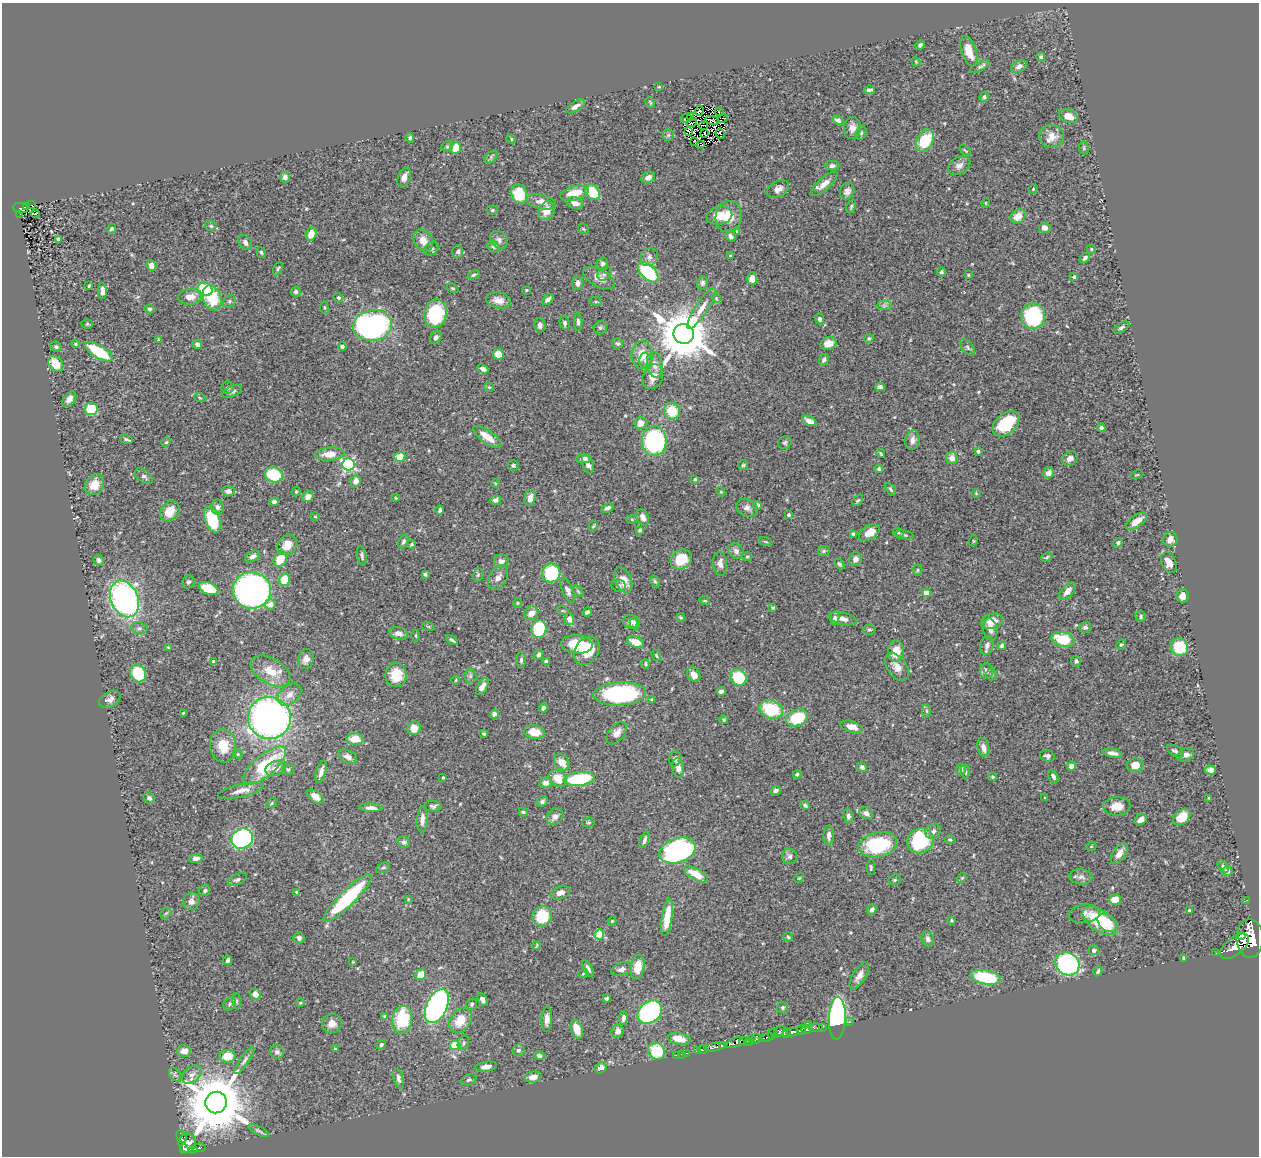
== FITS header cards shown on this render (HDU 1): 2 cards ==
NAXIS1  =                 1257
NAXIS2  =                 1154

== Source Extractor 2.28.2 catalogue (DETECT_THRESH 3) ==
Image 1257 x 1154 px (HDU 1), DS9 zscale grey, 1 PNG px = 1 image px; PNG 1261 x 1158 px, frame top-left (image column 1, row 1154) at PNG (2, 3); each listed source drawn as its Kron ellipse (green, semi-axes under 4 px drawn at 4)
Background 0.457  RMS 0.02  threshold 0.0609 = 3 sigma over >= 5 px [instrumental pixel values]
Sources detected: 518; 1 with non-positive FLUX_AUTO (blend fragments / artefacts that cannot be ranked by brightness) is neither listed nor drawn; of the other 517, the 500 brightest by FLUX_AUTO listed and drawn (17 fainter detections omitted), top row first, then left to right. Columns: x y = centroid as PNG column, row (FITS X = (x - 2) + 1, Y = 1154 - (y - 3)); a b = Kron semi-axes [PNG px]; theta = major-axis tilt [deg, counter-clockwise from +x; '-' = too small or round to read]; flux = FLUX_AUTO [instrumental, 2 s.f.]
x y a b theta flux
920 45 5 4 - 2.8
969 51 16 7 -72 19
1041 57 5 4 - 3.2
916 62 5 4 - 1.3
1019 66 8 5 30 6.4
980 67 11 4 27 2.9
659 87 4 3 - 1.3
869 90 6 4 7 4.6
984 97 5 4 - 2.8
650 102 6 3 -63 1.3
575 106 11 5 31 7
699 111 5 4 - 4.9
719 112 4 2 - 1.4
691 116 3 2 - 1.4
1068 116 10 6 -21 17
686 118 6 2 7 2
723 118 5 2 - 2
712 120 7 2 -12 3.2
838 120 6 4 -24 4.6
692 123 5 2 - 2
703 125 5 2 - 2.2
852 128 11 8 85 8.9
688 131 4 2 - 1.5
861 133 7 5 75 2.7
705 134 4 2 - 2.6
720 134 5 3 - 1.4
668 135 6 5 - 2.4
1052 136 12 11 - 16
410 138 5 4 - 2.3
511 139 5 4 - 1.9
694 141 2 2 - 1.5
925 141 12 8 61 57
701 145 3 2 - 2
447 146 6 5 - 2.2
456 148 6 5 - 22
1084 148 6 5 - 2
965 151 7 3 -40 1.6
491 157 8 5 46 2.6
959 165 12 8 32 7.9
832 166 7 5 2 4.8
285 177 5 5 - 7
404 177 10 6 68 7.8
648 177 7 5 30 7.2
824 184 17 6 41 10
778 189 12 7 28 8
1033 189 5 4 - 1.5
847 191 8 7 - 6.2
592 192 8 6 -52 38
574 193 14 7 14 30
519 194 10 8 -72 46
541 202 15 7 -12 12
575 203 9 5 -15 11
986 203 5 3 - 1.2
32 205 3 2 - 3.7
26 206 3 2 - 38
851 206 7 4 64 2.3
21 208 7 5 -7 60
492 210 5 4 - 2
546 211 10 7 66 16
20 214 2 2 - 6.7
35 214 4 3 - 2.5
719 216 13 9 11 23
1018 216 8 6 37 17
729 217 16 13 79 22
211 226 6 5 - 1.9
1045 228 6 5 - 7.7
112 229 5 4 - 2.9
583 229 6 4 -45 1.9
737 231 4 3 - 1.4
311 234 7 5 72 16
730 236 6 4 -56 4.2
59 239 4 3 - 6
499 240 10 7 -48 5.6
423 241 12 9 -60 15
245 242 8 6 -57 5
494 247 7 5 -36 2.9
432 248 7 6 - 3.4
1091 249 5 4 - 1.7
261 252 5 4 - 2.4
458 252 6 5 - 3.4
730 255 4 2 - 1.5
649 257 9 8 - 6.8
1085 258 6 4 43 3
603 264 6 5 - 4.3
151 266 5 4 - 8.7
278 269 7 4 64 2
648 272 12 7 -44 130
941 272 4 4 - 2.5
604 274 8 6 48 4
474 275 6 4 25 2.2
968 275 4 3 - 1.3
1074 277 4 3 - 3.1
599 278 17 8 -29 12
752 279 6 5 - 9.5
578 283 7 6 - 5.9
702 283 7 5 77 3.6
89 286 3 2 - 1.6
453 288 6 4 -26 1.8
205 290 7 6 - 80
527 290 3 2 - 1.2
102 291 8 4 -89 8.1
296 292 5 5 - 3.8
190 297 12 8 9 13
212 298 13 9 -69 59
338 298 5 4 - 2.7
716 298 5 4 - 1.8
548 299 7 4 43 5.5
498 300 12 8 -11 12
229 301 7 5 46 2.7
596 301 6 3 -8 1.6
884 306 7 4 0 2.8
324 308 6 3 -82 1.5
701 308 24 6 57 14
149 309 5 4 - 2.5
435 314 14 11 78 83
1033 316 13 12 - 120
819 319 5 4 - 3.8
578 322 9 4 -86 3.6
565 323 7 4 -76 3
87 324 5 4 - 2
373 325 19 15 9 370
540 325 7 5 -82 5
600 328 7 6 - 2.8
1121 328 9 4 31 3.3
684 334 10 9 - 7700
436 337 7 5 64 4.1
869 338 4 4 - 2
158 340 3 2 - 1.2
618 343 5 5 - 2.6
75 344 4 3 - 1.8
197 344 5 4 - 5.1
828 344 8 6 18 13
56 347 6 5 - 2.9
342 347 4 4 - 3.5
968 347 10 5 -50 3.4
99 352 15 6 -31 72
498 354 5 5 - 17
642 355 14 10 87 21
645 360 7 6 - 4.9
824 360 6 4 56 3.2
56 364 9 6 -50 23
655 365 13 8 -79 11
483 369 5 4 - 4.6
653 377 13 9 64 14
489 387 5 4 - 1.7
880 387 5 4 - 5.2
228 388 6 6 - 2.9
232 391 10 5 24 4.5
200 398 5 3 - 1.3
69 399 9 5 50 8.2
91 409 6 6 - 42
672 411 8 8 - 34
809 421 8 4 -26 8.3
641 423 6 6 - 14
1006 424 15 10 41 59
1101 428 4 4 - 3.5
487 437 16 6 -36 22
126 439 7 3 -18 2.9
912 440 10 7 79 7.9
654 441 15 12 -86 200
166 442 5 4 - 1.9
785 443 7 6 - 2.8
978 451 4 3 - 2.4
881 453 5 3 - 1.8
330 454 15 6 5 17
400 457 6 5 - 18
584 458 7 5 2 4.8
952 458 6 6 - 11
1070 459 8 6 33 7.3
349 464 6 6 - 230
588 464 9 5 -70 6.1
513 465 5 5 - 2.6
743 465 5 5 - 1.9
879 469 4 4 - 3.6
1048 473 6 5 - 10
274 475 9 7 -21 79
1137 475 7 3 12 1.3
144 476 10 6 -37 4.1
695 479 3 3 - 2
356 481 6 5 - 9.6
495 483 4 3 - 1.3
94 485 11 9 55 20
890 489 7 3 -55 2.2
228 491 6 5 - 7.4
296 492 5 3 - 1.9
721 492 4 3 - 1.3
976 493 4 3 - 1.2
308 497 6 5 - 10
396 498 4 3 - 1.1
530 498 8 5 79 9.7
495 500 6 4 17 3.9
858 501 6 4 47 2
274 502 4 4 - 5.2
757 505 4 4 - 9
217 507 7 6 - 4.1
607 508 6 4 25 4.6
747 508 11 8 -23 6.7
440 510 4 3 - 2.7
170 511 11 8 50 22
789 515 4 3 - 2.7
315 517 4 3 - 1.3
643 517 8 6 -62 8.6
212 519 13 7 -70 64
632 519 5 4 - 1.7
1137 521 12 6 35 15
593 526 5 3 - 1.4
640 530 4 4 - 2.4
869 533 11 7 32 18
898 533 5 4 - 2
853 534 4 4 - 3
905 535 9 4 -11 2.5
1170 539 7 7 - 8.6
403 541 7 4 71 3.9
973 541 5 3 - 1.1
766 542 7 3 -19 1.6
1118 543 5 4 - 3.3
411 544 4 4 - 1.8
287 545 11 9 52 14
736 551 8 7 - 6.1
824 551 6 5 - 2.1
253 556 8 5 28 5.1
362 556 10 4 -78 3.7
747 556 5 3 - 1.5
1047 557 6 4 22 1.8
280 559 8 6 58 28
855 559 7 6 - 5.4
99 560 6 5 - 3.7
681 560 11 9 33 34
501 561 7 6 - 6
1169 563 11 7 -66 12
720 564 12 7 -85 8.9
839 564 6 3 -46 2.3
918 570 5 4 - 1.9
551 573 9 9 - 76
425 574 4 3 - 2.2
478 575 7 5 69 2.6
498 577 13 8 59 8.5
284 580 6 5 - 30
623 580 13 8 -65 15
655 581 6 4 -62 2.3
188 582 7 6 - 3.3
619 586 7 5 -5 3
209 589 10 6 -20 41
252 590 19 18 - 480
568 591 13 5 -65 7.2
578 591 6 4 -46 1.7
1067 591 11 5 47 10
926 593 4 4 - 22
1182 596 6 6 - 8.9
124 599 19 13 -67 350
705 601 5 3 - 1.4
518 603 5 3 - 1.2
270 604 5 5 - 11
772 608 4 4 - 1.9
563 611 6 3 -18 1.4
587 612 5 3 - 4.1
531 613 8 6 36 12
1141 616 5 5 - 2.4
681 618 4 2 - 1.7
835 618 6 5 - 4.1
842 618 14 6 -14 8.3
569 619 6 5 - 7.9
992 621 11 7 14 16
630 622 7 6 - 7.1
635 623 6 5 - 4.1
428 626 6 4 -18 1.5
1085 627 6 5 - 3.1
139 628 8 6 -11 3.8
539 629 9 7 75 88
990 629 11 7 -82 7.5
869 630 6 5 - 2.3
398 633 9 6 -13 7.3
416 635 6 3 -89 1.6
1063 639 12 7 -15 52
452 640 6 3 -36 2.8
636 642 9 5 -21 21
577 644 16 9 -5 44
1121 644 5 4 - 1.8
987 645 10 6 77 6.3
1002 646 4 4 - 3.4
168 647 4 3 - 1.3
1179 647 9 8 - 50
587 651 15 11 55 34
896 651 11 7 -90 24
539 655 5 4 - 4.8
656 655 6 3 -60 1.5
306 659 10 7 76 7.5
521 660 8 5 89 3.1
546 661 4 4 - 9.9
1076 661 5 5 - 3.8
213 662 4 3 - 3.8
646 664 5 3 - 1.9
897 667 16 9 -56 12
271 671 22 12 -30 27
987 671 8 6 -85 5.7
138 673 9 7 -64 51
396 675 12 10 -89 29
694 675 8 6 -58 8.8
991 675 6 5 - 2.2
470 676 6 6 - 2.9
738 678 8 7 - 58
456 680 4 2 - 1.1
482 686 9 5 58 7.7
721 691 5 4 - 5.7
620 694 26 11 3 170
289 695 13 9 39 11
110 699 11 7 28 7.1
652 700 4 4 - 2.6
543 708 4 4 - 5.2
771 709 12 9 -20 64
926 711 6 4 -88 2.2
183 713 4 3 - 1.3
494 714 4 4 - 7.3
269 718 21 21 - 630
797 718 11 8 23 60
724 720 4 4 - 1.9
851 727 11 5 -15 13
414 728 7 6 - 15
534 732 10 7 -10 21
617 733 13 7 51 10
484 734 3 3 - 1.9
355 739 8 6 -1 21
223 746 16 13 -83 29
983 748 10 5 -73 8.8
1175 751 9 5 -29 4.5
1113 753 10 4 -10 6.9
238 754 5 4 - 1.8
1186 755 9 6 24 6.1
1047 756 7 5 -18 4.2
348 757 10 6 -27 6.6
675 759 8 6 82 5.6
562 762 9 6 -48 17
1135 765 8 6 10 15
265 766 27 10 40 80
1071 766 4 4 - 14
862 767 5 4 - 4
275 768 10 7 20 11
678 768 10 6 -82 8.8
288 769 6 5 - 2.1
961 769 5 5 - 3.2
1210 770 5 4 - 5.6
965 771 7 4 -82 2.8
321 772 11 4 73 7.2
797 774 4 3 - 1.9
1053 776 7 4 -62 4.7
992 777 4 4 - 1.8
443 778 3 3 - 2
558 779 10 7 -38 20
579 779 15 7 7 89
546 783 6 5 - 7.2
241 791 23 6 13 13
776 791 5 4 - 4.3
315 797 9 5 -38 11
149 798 6 5 - 4.2
1044 798 3 2 - 1.2
1209 798 3 2 - 1.3
542 801 6 5 - 3.2
272 803 6 4 38 1.7
805 805 5 4 - 3
433 806 8 5 -2 3.5
1117 806 13 9 1 18
371 808 11 4 -3 6.4
523 812 5 3 - 1.9
866 813 7 5 -30 6.9
848 816 7 5 -83 4.5
555 817 9 7 42 8.4
1182 817 10 7 39 26
422 820 13 5 87 8.7
1141 820 6 5 - 7.3
588 822 6 5 - 2
933 831 8 7 - 5.4
829 835 10 5 88 6.3
242 838 11 10 - 210
644 840 9 4 70 4.6
950 840 5 4 - 1.9
920 841 13 12 - 140
404 842 6 5 - 3.9
878 845 19 12 11 93
1091 847 5 3 - 1.1
677 851 18 12 18 370
1119 853 12 6 56 9.7
790 856 7 7 - 4.1
196 859 6 4 4 5.1
1223 867 7 4 -57 2.8
383 868 7 4 29 2.6
871 868 7 3 89 1.9
1227 871 5 5 - 4.9
696 874 13 5 -29 24
1081 877 11 7 -5 6.6
799 878 6 3 44 1.4
962 878 5 4 - 1.5
237 880 10 5 23 4.2
895 880 6 5 - 2.3
205 890 6 5 - 2.6
297 892 4 3 - 1.8
560 893 10 6 19 7.9
347 898 33 7 45 120
408 899 3 3 - 1.2
1115 900 6 5 - 24
1247 900 3 2 - 10
191 901 9 8 - 7.3
872 909 5 4 - 4
1189 910 3 2 - 1.6
166 913 6 4 41 2
1084 914 15 9 7 8.9
542 916 10 9 - 57
667 917 19 5 81 33
951 920 3 3 - 1.5
612 921 4 4 - 1.5
1100 921 20 10 -35 72
1107 923 11 7 -42 15
599 935 5 4 - 55
1241 935 4 2 - 360
788 937 5 4 - 1.9
299 938 6 5 - 4.1
1250 938 19 13 -89 5900
928 939 8 6 -70 5.9
536 946 4 2 - 1.6
1235 946 17 8 39 2100
1094 950 5 5 - 3.6
1216 953 2 2 - 4.9
1184 958 4 3 - 1.4
227 960 5 3 - 4.6
353 962 3 3 - 1.1
1067 964 12 11 - 230
637 967 12 7 80 24
588 968 9 4 -62 5.2
622 969 11 6 19 6.7
1098 971 5 3 - 2.3
583 974 5 3 - 1.3
421 975 6 5 - 20
859 976 15 6 59 8.7
986 977 15 7 -10 77
255 994 6 5 - 11
607 998 4 4 - 2.7
482 999 7 4 -64 5.1
237 1001 8 4 -82 2.3
300 1003 4 3 - 1.2
230 1004 7 6 - 3
472 1004 6 5 - 2.4
437 1006 18 10 65 360
783 1007 5 5 - 2.4
650 1012 13 10 41 280
385 1016 4 3 - 1.5
623 1018 7 4 83 5.4
837 1018 21 8 87 460
547 1019 12 5 88 8
402 1020 14 10 79 73
460 1020 13 10 57 26
850 1022 2 2 - 6.6
332 1024 10 9 - 11
809 1024 2 2 - 8.3
816 1027 7 3 -2 37
822 1027 2 2 - 9.2
577 1029 10 6 -69 18
801 1030 5 4 - 560
806 1030 5 3 - 130
617 1031 7 6 - 7.3
779 1032 7 4 46 190
792 1032 6 4 13 430
772 1034 5 3 - 130
786 1034 4 4 - 130
766 1037 7 3 13 220
679 1039 11 6 -10 20
756 1039 5 4 - 280
750 1040 6 3 50 110
736 1042 11 4 17 1200
744 1042 5 3 - 140
463 1043 7 5 67 3.1
381 1045 5 4 - 3.3
455 1045 5 5 - 32
723 1045 4 3 - 350
715 1047 10 3 7 450
335 1049 3 3 - 2.7
518 1050 6 6 - 3
702 1050 5 3 - 90
184 1051 7 6 - 13
656 1051 9 8 - 51
698 1051 3 2 - 6.9
277 1052 7 7 - 5.3
686 1053 3 2 - 14
682 1054 3 2 - 12
676 1055 3 2 - 12
227 1056 8 6 4 22
539 1056 5 4 - 4.6
244 1060 16 4 55 5.3
486 1067 11 5 7 7
601 1068 6 5 - 7.8
175 1075 8 5 -56 2.5
192 1075 11 7 38 8.2
533 1077 9 5 9 11
399 1079 10 4 -73 4.4
469 1080 8 5 22 3.1
216 1102 11 10 - 12000
258 1131 11 4 -26 2.9
181 1136 6 4 -62 51
187 1143 9 8 - 440
199 1148 7 3 8 96
184 1149 5 4 - 350
193 1149 4 3 - 48
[17 fainter detections neither listed nor drawn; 1 non-positive-flux detection neither listed nor drawn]